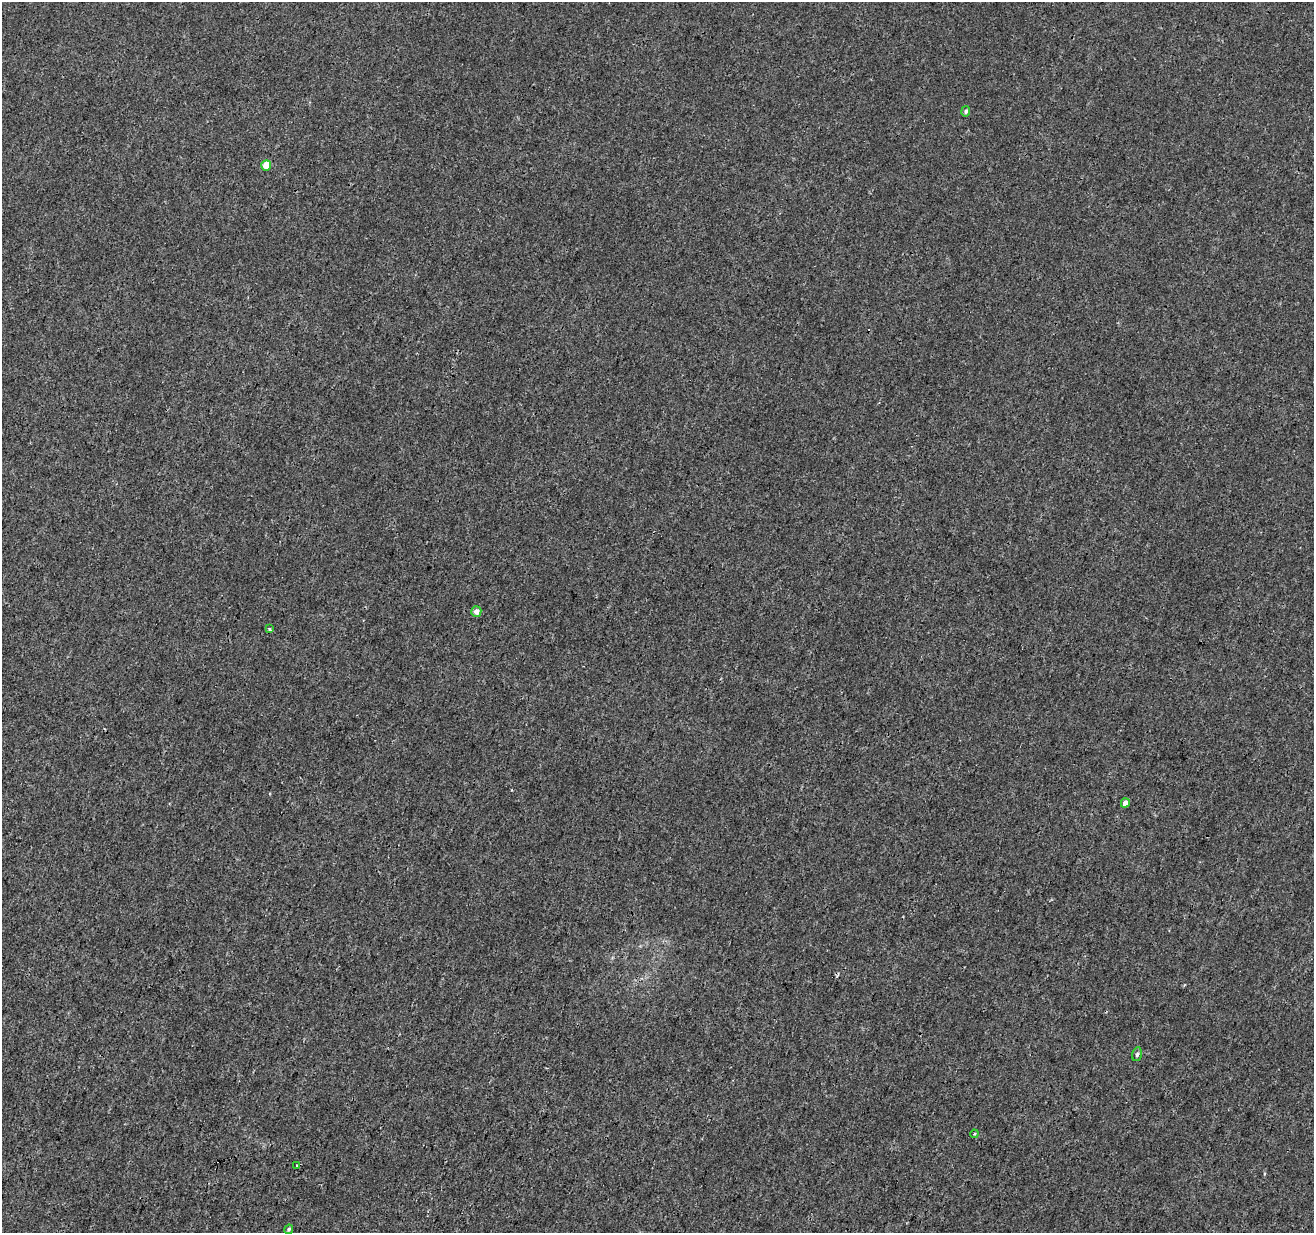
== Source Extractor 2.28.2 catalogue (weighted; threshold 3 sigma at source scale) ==
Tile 7 of 4 x 4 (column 3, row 2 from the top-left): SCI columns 2631-3942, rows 2744-3974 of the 5253 x 5424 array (HDU 1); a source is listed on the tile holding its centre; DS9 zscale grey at full resolution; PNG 1316 x 1235 px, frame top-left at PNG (2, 2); each listed source drawn as its Kron ellipse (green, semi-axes under 4 px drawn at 4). Shown black and unused: <1% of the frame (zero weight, under 3 of 4 exposures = <1% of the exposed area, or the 3 px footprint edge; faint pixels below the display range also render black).
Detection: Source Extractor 2.28.2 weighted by HDU 2 'WHT'; one run over the whole footprint, this tile lists its part. Background -9.72e-05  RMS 0.0016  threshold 0.00738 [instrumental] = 3 sigma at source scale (4.5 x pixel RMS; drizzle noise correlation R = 1.50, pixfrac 1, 0.0396/0.0396 arcsec/px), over >= 5 px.
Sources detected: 9; all 9 listed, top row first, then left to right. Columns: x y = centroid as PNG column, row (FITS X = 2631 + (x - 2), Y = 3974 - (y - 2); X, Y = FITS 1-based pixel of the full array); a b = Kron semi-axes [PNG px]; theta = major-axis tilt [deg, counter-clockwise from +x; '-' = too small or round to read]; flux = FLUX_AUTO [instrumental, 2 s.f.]
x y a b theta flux
966 111 5 4 - 0.36
266 165 5 5 - 2.6
476 611 5 5 - 1.1
270 629 3 3 - 0.35
1125 803 5 4 - 1.1
1137 1054 7 4 74 0.37
974 1134 4 3 - 0.19
297 1165 3 2 - 0.25
289 1229 5 4 - 0.33